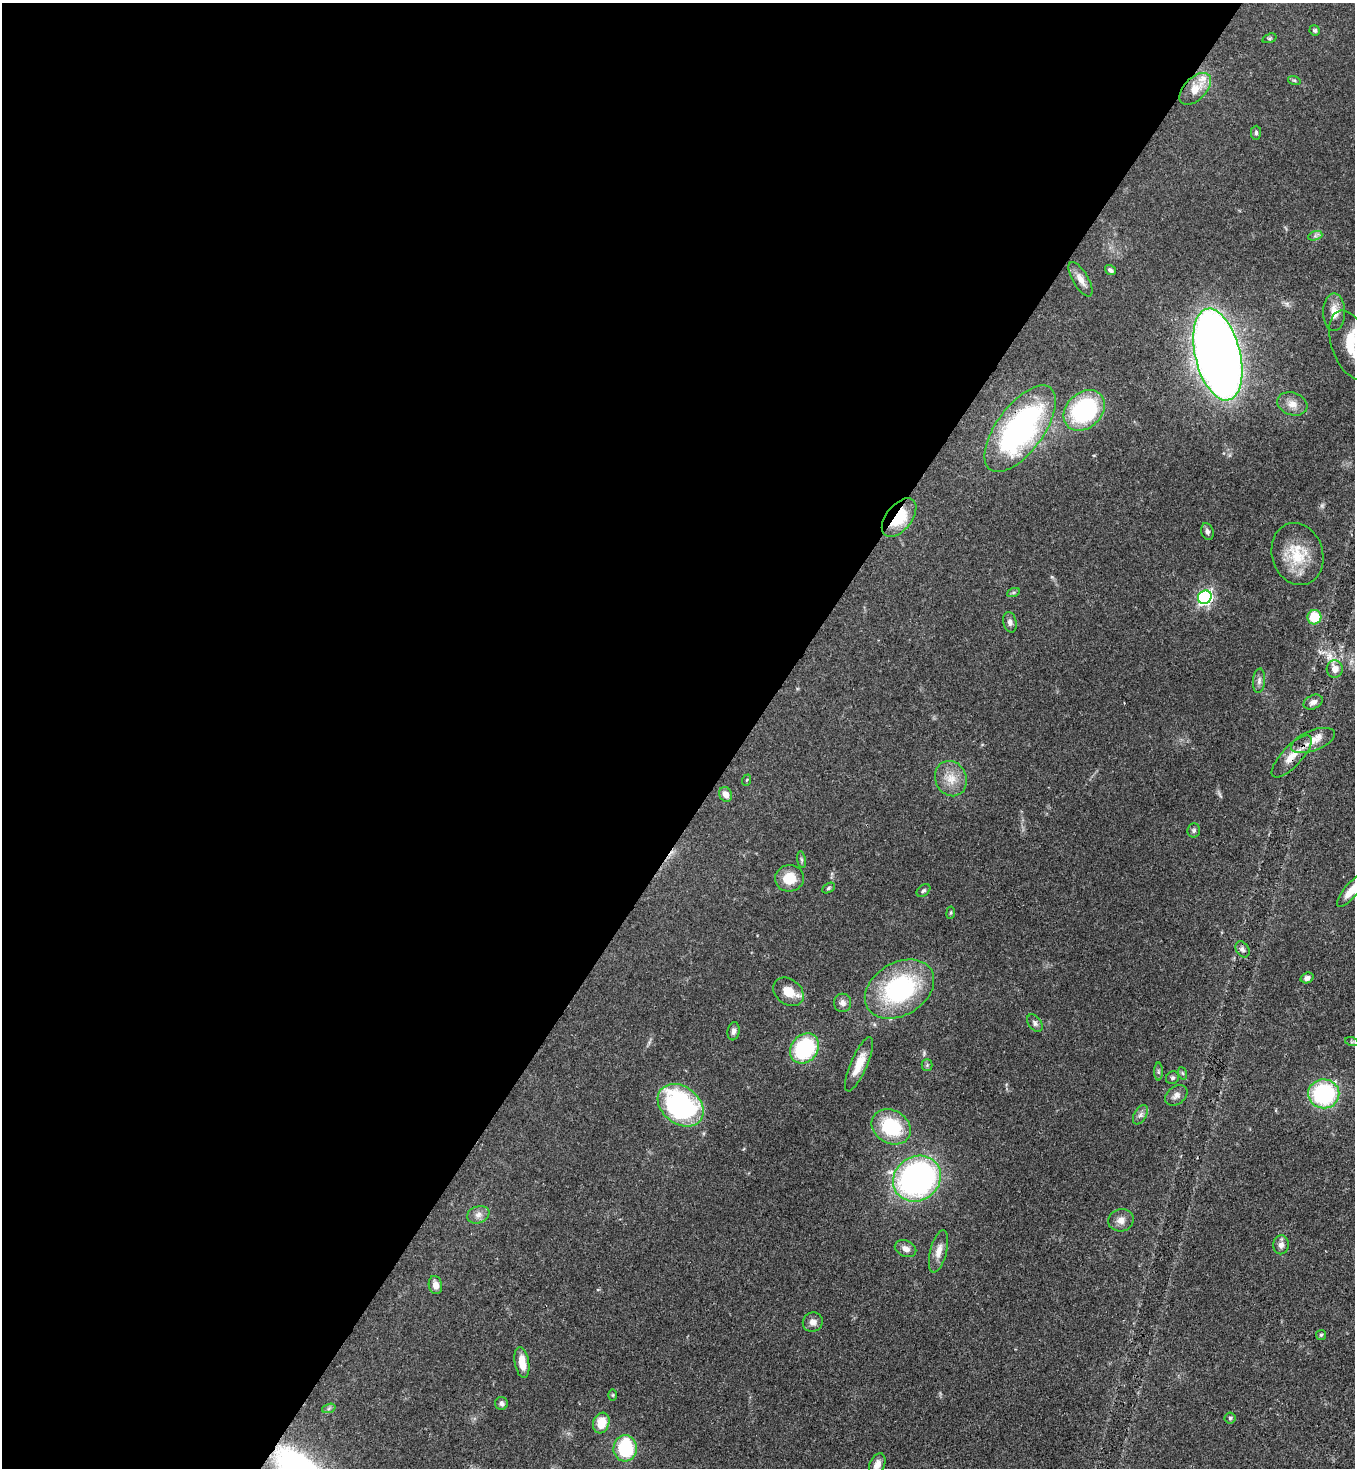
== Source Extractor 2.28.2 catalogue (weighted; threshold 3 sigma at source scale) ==
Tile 5 of 4 x 4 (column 1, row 2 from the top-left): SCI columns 364-1716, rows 2990-4455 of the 6000 x 5978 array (HDU 1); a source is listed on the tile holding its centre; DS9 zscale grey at full resolution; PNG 1357 x 1470 px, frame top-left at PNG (2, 3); each listed source drawn as its Kron ellipse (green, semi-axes under 4 px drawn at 4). Shown black and unused: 55% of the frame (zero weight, under 3 of 4 exposures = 7% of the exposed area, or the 3 px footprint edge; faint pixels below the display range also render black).
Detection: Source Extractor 2.28.2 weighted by HDU 2 'WHT'; one run over the whole footprint, this tile lists its part. Background 0.0701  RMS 0.0036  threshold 0.016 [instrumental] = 3 sigma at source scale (4.5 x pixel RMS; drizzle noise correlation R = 1.50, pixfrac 1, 0.05/0.05 arcsec/px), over >= 5 px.
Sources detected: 75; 1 cosmic-ray / hot-pixel residue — neither listed nor drawn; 2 inside a brighter listed object's ellipse — not listed separately; the other 72 listed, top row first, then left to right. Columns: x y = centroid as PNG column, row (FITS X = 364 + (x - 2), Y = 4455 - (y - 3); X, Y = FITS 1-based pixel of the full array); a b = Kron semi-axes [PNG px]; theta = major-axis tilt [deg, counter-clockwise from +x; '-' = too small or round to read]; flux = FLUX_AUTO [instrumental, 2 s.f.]
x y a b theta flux
1315 30 5 5 - 0.64
1269 38 7 4 18 0.56
1294 80 6 4 -18 0.48
1195 89 19 11 46 5.9
1256 133 7 5 90 0.71
1315 236 7 4 18 0.8
1110 270 6 4 -37 0.86
1081 279 19 8 -59 3
1334 312 19 11 90 4.3
1351 345 36 19 -70 15
1218 355 47 22 -76 500
1292 404 15 11 -18 3.2
1084 410 23 17 43 41
1020 429 51 23 54 83
899 518 22 12 51 13
1207 532 9 6 -73 1.2
1297 554 31 25 -74 13
1013 593 6 4 19 0.64
1205 597 7 6 - 79
1314 617 7 7 - 10
1010 622 10 6 -75 1.3
1335 669 9 8 - 3.6
1259 681 12 6 85 1.4
1313 702 10 6 25 1.5
1313 740 23 10 21 4.5
1292 756 27 10 47 5.6
951 779 18 15 -67 5.7
747 780 6 3 70 0.35
726 794 8 6 -65 2.4
1194 830 7 6 - 0.75
801 860 8 4 -81 0.71
789 878 14 13 - 7
828 888 7 4 29 0.63
923 890 8 5 39 0.69
1351 891 20 7 51 4.3
951 913 6 4 83 0.46
1242 949 9 6 -58 1.1
1307 978 7 5 19 1.4
899 989 37 26 32 45
788 992 16 12 -38 5.6
843 1003 9 8 - 1.5
1035 1023 10 6 -53 1.1
733 1031 9 6 81 1.3
1352 1042 7 4 -18 0.61
805 1048 16 13 51 30
859 1064 29 8 67 6.2
927 1065 5 5 - 0.6
1158 1072 9 4 -90 0.61
1182 1073 6 4 -70 0.5
1172 1078 7 6 - 0.82
1324 1094 15 14 - 38
1176 1095 12 8 36 2
681 1105 25 18 -38 60
1140 1115 10 6 60 1.3
891 1127 20 16 -30 20
917 1179 25 22 36 110
478 1215 11 8 20 1.9
1121 1220 13 11 14 2.7
1281 1245 9 8 - 1.8
906 1249 11 8 -23 2
939 1251 22 8 75 3.5
435 1285 9 6 -80 2.4
813 1322 10 9 - 2
1321 1335 5 5 - 0.54
522 1362 16 7 -81 4.8
613 1395 6 4 90 0.37
501 1403 6 6 - 1.2
329 1408 7 4 19 0.65
1230 1418 5 5 - 0.69
601 1423 10 8 72 7
625 1448 13 11 85 24
877 1465 12 7 66 2.7
Overlapping masked pixels (flux is a lower limit): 3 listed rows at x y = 1020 429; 899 518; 1292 756
Isophote crosses this tile's border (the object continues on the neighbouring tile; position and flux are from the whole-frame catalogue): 3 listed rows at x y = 1351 345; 1351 891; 877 1465